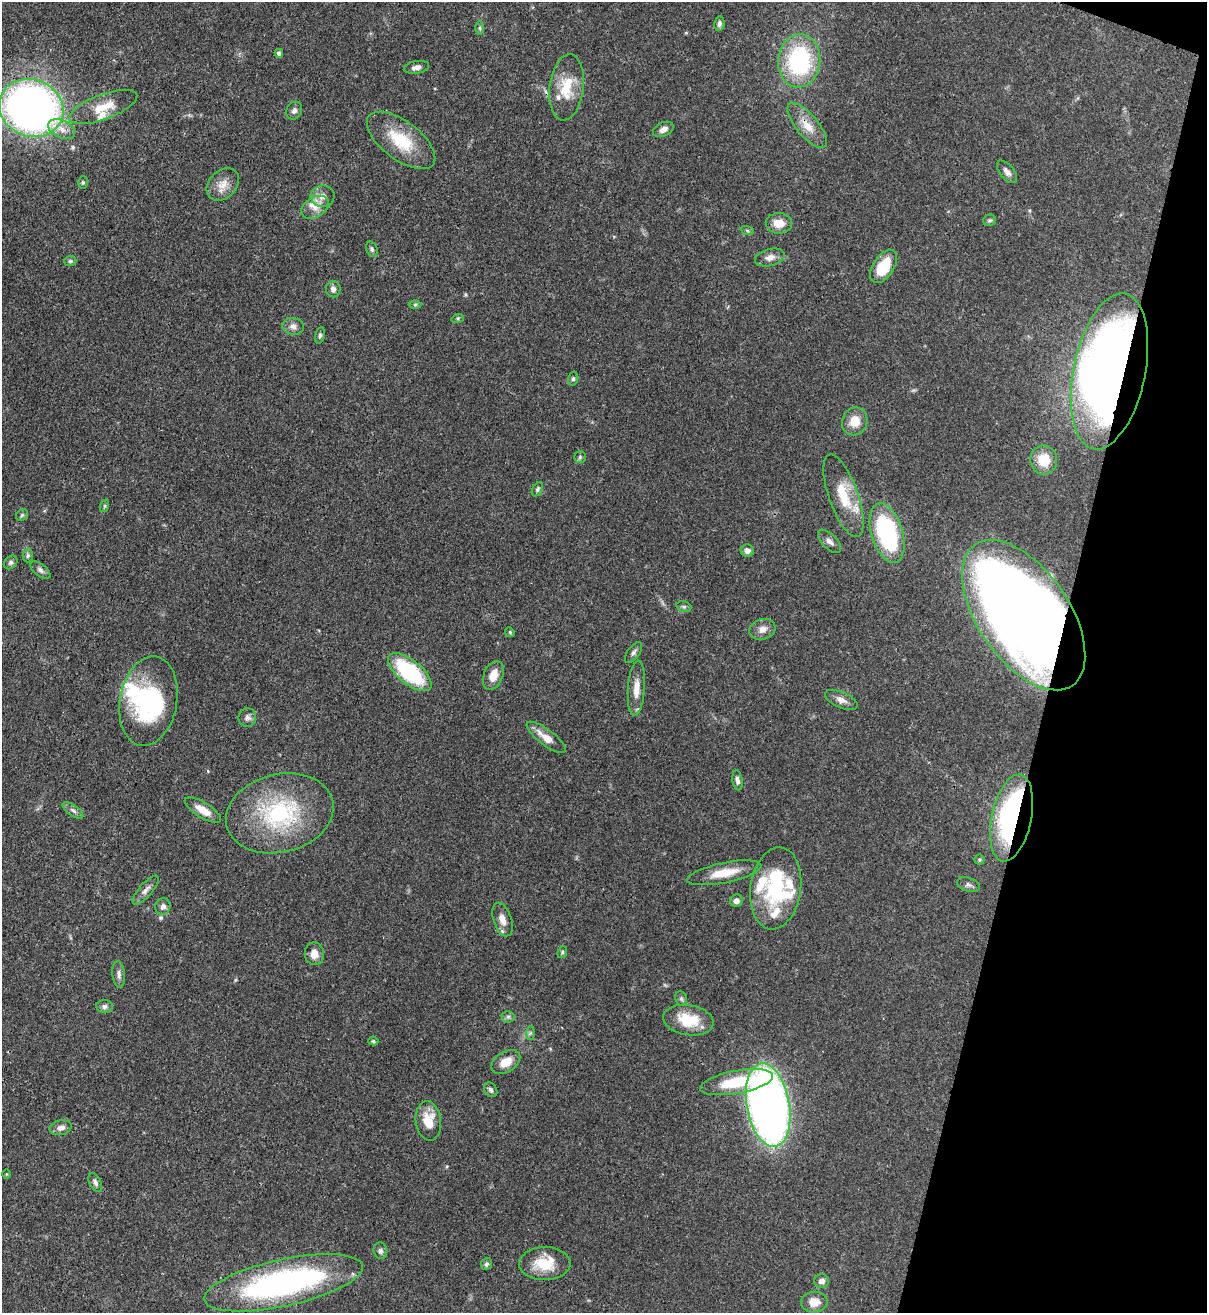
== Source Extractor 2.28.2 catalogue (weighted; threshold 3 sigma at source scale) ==
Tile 8 of 4 x 4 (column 4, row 2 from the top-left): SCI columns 3834-5038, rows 2652-3962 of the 5382 x 5303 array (HDU 1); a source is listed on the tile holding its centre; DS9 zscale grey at full resolution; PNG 1209 x 1315 px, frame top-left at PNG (2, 2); each listed source drawn as its Kron ellipse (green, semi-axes under 4 px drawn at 4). Shown black and unused: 13% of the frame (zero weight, under 3 of 4 exposures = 7% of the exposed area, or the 3 px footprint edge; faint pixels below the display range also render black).
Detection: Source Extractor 2.28.2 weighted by HDU 2 'WHT'; one run over the whole footprint, this tile lists its part. Background 0.0772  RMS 0.0038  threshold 0.0173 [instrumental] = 3 sigma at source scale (4.5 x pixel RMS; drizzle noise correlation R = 1.50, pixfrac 1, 0.05/0.05 arcsec/px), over >= 5 px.
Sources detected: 104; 3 inside a brighter object's white glare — neither listed nor drawn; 8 inside a brighter listed object's ellipse — not listed separately; the other 93 listed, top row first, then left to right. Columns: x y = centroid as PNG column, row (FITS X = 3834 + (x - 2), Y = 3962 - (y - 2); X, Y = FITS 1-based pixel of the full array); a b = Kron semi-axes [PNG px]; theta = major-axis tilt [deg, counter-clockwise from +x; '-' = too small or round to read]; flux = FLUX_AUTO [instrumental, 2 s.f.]
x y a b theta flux
719 24 7 5 82 1.1
480 28 6 4 -90 0.62
279 53 4 4 - 1
799 61 26 21 85 43
416 67 13 6 8 1.9
567 87 33 17 82 12
103 107 36 12 20 8.6
31 108 33 28 -22 250
294 111 9 7 58 1.4
807 125 28 11 -50 6
62 129 14 9 -25 3.6
663 129 11 6 26 2.3
401 140 40 19 -37 17
1007 172 13 7 -51 1.8
83 182 6 4 -89 0.63
223 184 18 13 45 4.8
323 196 12 10 2 3.3
315 207 15 10 30 3.9
990 220 6 5 - 0.69
779 223 13 10 -1 5
747 230 7 4 -20 0.58
372 249 8 5 -74 0.92
770 257 15 8 15 2.7
70 261 6 5 - 0.71
884 266 19 10 56 13
333 289 8 7 - 1.7
415 304 6 4 1 0.59
458 318 6 4 18 0.56
293 326 10 8 -8 2
320 335 8 4 77 0.74
1109 371 79 36 78 370
573 379 7 5 76 0.74
855 421 14 12 69 6
580 457 6 6 - 0.75
1044 460 14 13 - 9
537 489 7 5 61 0.76
843 495 43 14 -71 13
104 506 6 4 71 0.53
22 515 6 5 - 0.67
887 533 30 16 -73 49
830 541 15 7 -45 2.1
747 551 6 6 - 1.8
28 556 7 5 88 0.84
11 562 7 6 - 0.91
40 570 12 6 -38 1.4
684 607 8 5 -17 0.79
1024 615 86 45 -55 560
762 629 13 10 18 2.9
510 632 5 4 - 0.48
633 652 12 6 54 1.3
410 672 26 12 -39 36
493 675 15 9 68 4.9
636 688 28 8 86 4.9
841 700 17 7 -24 2.7
148 701 45 28 79 43
247 717 9 9 - 1.7
546 737 23 8 -37 4.9
737 780 10 5 -81 1.4
73 810 12 5 -34 1.5
203 810 21 7 -31 5
280 813 54 39 14 45
1011 818 44 20 78 72
979 860 5 5 - 0.58
724 873 38 10 12 8.6
968 885 12 7 -18 1.3
776 888 41 25 82 31
146 890 18 6 49 2.4
736 901 6 6 - 2
163 907 8 7 - 1.7
502 919 17 9 -72 3.5
562 952 6 4 69 0.55
314 954 11 9 -81 3.3
119 974 13 6 -83 1.6
681 999 8 5 -69 0.75
105 1006 8 6 -4 1.3
508 1017 6 6 - 0.85
688 1020 25 15 -10 12
530 1033 6 4 89 0.65
373 1041 5 4 - 0.7
506 1062 16 10 31 5.2
737 1082 37 11 11 18
491 1090 8 6 -56 0.99
768 1105 42 21 -80 260
428 1121 20 12 -83 7.7
61 1128 11 7 12 2
6 1174 5 3 - 0.3
95 1183 10 5 -63 1.1
380 1251 8 7 - 1.1
545 1263 26 16 1 11
486 1264 6 5 - 0.9
821 1281 7 7 - 2
283 1283 81 23 12 100
814 1302 13 10 2 4.5
Overlapping masked pixels (flux is a lower limit): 5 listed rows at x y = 567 87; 807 125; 1109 371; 1024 615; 1011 818
Isophote crosses this tile's border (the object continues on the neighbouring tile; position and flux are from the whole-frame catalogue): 1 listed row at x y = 31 108